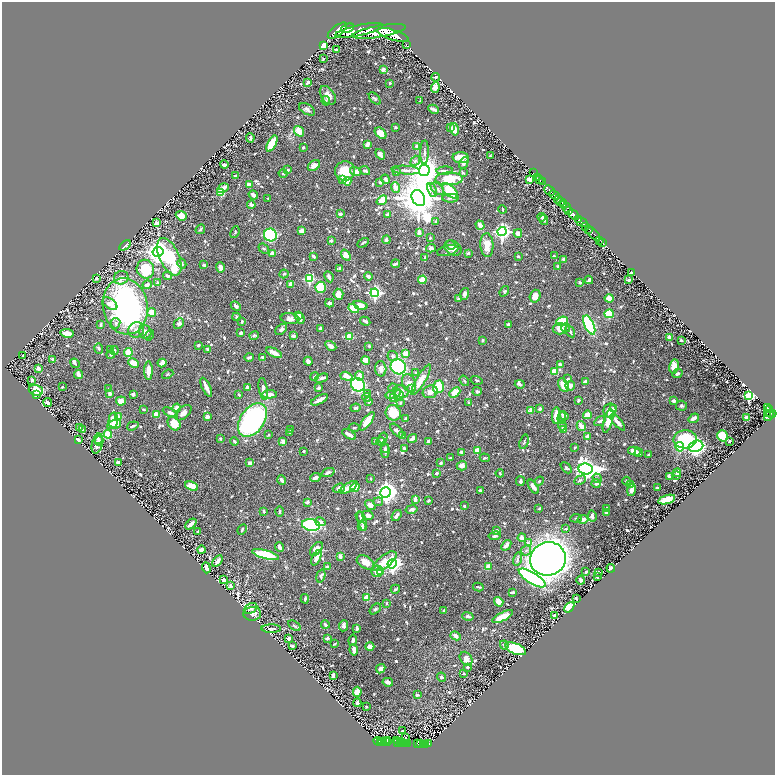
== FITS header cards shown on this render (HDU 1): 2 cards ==
NAXIS1  =                 1546
NAXIS2  =                 1546

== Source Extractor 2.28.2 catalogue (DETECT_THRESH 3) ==
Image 1546 x 1546 px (HDU 1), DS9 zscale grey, zoomed out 1/2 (1 PNG px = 2 x 2 image px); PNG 777 x 777 px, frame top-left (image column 2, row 1546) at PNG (2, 2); each listed source drawn as its Kron ellipse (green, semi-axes under 4 px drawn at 4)
Background 0.6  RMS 0.0093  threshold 0.028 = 3 sigma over >= 5 px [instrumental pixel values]
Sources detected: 1019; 35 cannot appear on this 1/2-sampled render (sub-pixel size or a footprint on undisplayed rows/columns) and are neither listed nor drawn; of the other 984, the 500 brightest by FLUX_AUTO listed and drawn (484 fainter detections omitted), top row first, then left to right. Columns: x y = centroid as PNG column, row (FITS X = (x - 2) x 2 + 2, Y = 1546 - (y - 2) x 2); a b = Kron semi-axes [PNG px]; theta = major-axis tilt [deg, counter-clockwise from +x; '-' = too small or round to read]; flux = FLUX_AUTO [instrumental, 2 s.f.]
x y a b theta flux
348 28 7 4 22 6600
359 30 24 5 12 9000
337 31 11 5 38 1900
379 31 27 6 10 10000
393 35 16 5 -17 6900
406 44 2 1 - 11
324 45 4 4 - 27
336 50 3 2 - 6.7
323 59 3 2 - 2.5
383 69 3 2 - 9.8
436 77 4 3 - 2.6
308 82 3 2 - 6.1
390 83 2 2 - 7.7
435 88 5 4 - 9.9
328 95 10 6 -55 17
375 98 7 4 -47 3.1
326 101 4 3 - 2.5
420 101 4 2 - 2.5
307 109 9 5 -31 6.9
434 109 5 2 - 10
396 127 3 3 - 3.3
450 128 4 3 - 2.7
454 129 6 3 -75 20
299 131 6 4 -54 22
380 133 7 4 -45 24
250 138 5 3 - 5.1
272 144 9 4 64 40
367 144 4 3 - 14
417 146 3 3 - 9
303 147 2 2 - 3.7
424 152 12 4 89 6
380 154 5 3 - 12
490 156 2 2 - 4.9
461 158 8 5 -4 28
415 161 5 4 - 4.1
464 163 6 3 61 7.9
224 165 4 3 - 6.3
314 165 7 4 34 13
288 170 2 2 - 3.4
406 170 14 4 -4 8.3
345 171 10 9 - 51
356 171 6 4 -15 12
365 171 5 3 - 4.8
424 171 6 5 - 3400
445 171 8 3 4 3.7
397 172 2 2 - 6
283 173 4 3 - 3.5
463 173 4 2 - 2.8
533 173 2 1 - 35
235 176 3 2 - 4.3
537 177 2 1 - 9.6
343 179 3 3 - 9.7
385 179 4 3 - 7.7
449 179 14 6 2 62
530 179 3 3 - 29
540 180 2 1 - 53
347 181 4 4 - 19
380 182 3 3 - 3.2
542 182 2 1 - 15
249 185 3 3 - 16
395 187 5 4 - 14
223 188 6 3 30 16
437 189 8 5 -40 6.5
432 190 7 4 -65 5.7
450 191 9 5 -43 82
550 191 6 2 -42 1300
221 193 4 3 - 65
253 195 5 3 - 11
555 195 6 2 -44 1000
268 198 3 2 - 3.1
418 198 8 6 -62 7800
450 198 8 3 0 3.5
382 200 6 4 37 25
558 200 4 2 - 290
561 202 2 1 - 150
563 204 4 2 - 670
251 205 4 3 - 7.5
567 208 4 2 - 470
502 209 4 2 - 3
569 210 4 3 - 620
340 214 3 2 - 4.1
388 214 3 2 - 8.7
574 215 6 2 -42 1900
181 216 6 4 -21 22
542 217 4 4 - 3.2
544 220 5 3 - 4.8
579 220 3 2 - 430
436 222 3 3 - 3.2
581 222 7 2 -31 1200
156 223 3 3 - 11
480 225 4 3 - 17
586 226 2 2 - 220
200 229 5 3 - 3.4
589 229 2 2 - 130
302 231 3 3 - 18
235 232 6 3 68 2.8
419 232 4 3 - 14
502 232 4 4 - 610
518 233 4 4 - 12
593 233 9 2 -43 110
270 235 6 6 - 230
430 238 2 2 - 2.8
331 240 3 3 - 5
386 240 4 3 - 4.8
600 240 2 1 - 7.2
363 243 6 2 31 2.5
603 243 2 1 - 4.4
125 245 6 4 36 3.4
451 245 5 4 - 9.2
487 245 12 6 -87 25
431 248 5 3 - 9.1
453 248 9 7 -32 11
264 249 6 3 -39 3
448 251 11 5 14 8.6
158 252 5 5 - 1900
272 253 4 3 - 10
468 253 3 3 - 5.4
346 255 6 4 -53 16
313 256 4 2 - 6.9
518 256 2 2 - 3
554 256 2 2 - 2.5
169 257 20 9 -65 150
425 258 4 3 - 4.5
564 259 3 3 - 7.6
182 264 5 3 - 4.2
396 264 4 2 - 4.9
204 265 4 3 - 4.6
558 266 3 2 - 2.7
220 267 5 4 - 11
340 268 4 3 - 3.8
145 269 9 8 - 70
631 273 3 3 - 6.6
284 274 4 3 - 2.4
167 276 4 4 - 5.3
329 277 6 3 -65 6.4
368 277 4 3 - 6.7
97 278 3 3 - 6.2
121 278 7 6 - 10
309 279 4 3 - 150
422 280 4 3 - 26
589 280 4 3 - 4.6
629 280 3 2 - 4.8
580 282 3 3 - 3.5
158 283 4 3 - 7.4
291 284 4 3 - 12
147 285 4 3 - 7.7
321 287 5 5 - 110
504 291 6 4 53 3.4
375 293 4 4 - 410
338 294 5 5 - 13
465 294 6 4 72 7.5
535 296 6 5 - 17
609 298 4 3 - 18
459 299 4 3 - 5.6
330 303 4 3 - 5.5
110 304 8 5 -37 11
360 305 7 4 -16 22
125 306 28 22 -79 590
236 306 5 3 - 5.1
354 308 5 3 - 45
152 312 4 4 - 31
609 314 5 4 - 81
299 315 4 4 - 4.6
236 317 4 3 - 2.8
300 318 5 3 - 6.6
290 319 9 5 -7 9.9
365 321 5 2 - 6
562 321 6 4 22 74
242 322 4 2 - 3
116 323 5 4 - 4.7
179 323 5 4 - 6.5
508 324 2 2 - 11
101 325 4 3 - 3.9
589 325 10 4 -65 210
321 328 3 3 - 6.9
566 328 4 4 - 2.9
281 329 7 4 40 5.2
560 329 7 5 -2 17
136 330 8 7 - 9.5
145 332 7 6 - 9.9
570 332 6 3 -56 4.2
67 333 7 3 -8 18
241 333 3 3 - 4.5
149 335 5 4 - 3.6
254 335 5 3 - 3.2
293 336 3 2 - 10
349 337 3 3 - 77
669 337 3 3 - 9.1
482 340 3 2 - 2.6
681 340 2 2 - 5.7
198 345 3 2 - 3.7
331 346 6 3 -32 9.1
369 346 3 3 - 2.4
99 348 5 3 - 2.6
207 349 3 3 - 3.4
111 350 4 3 - 4.3
114 351 4 3 - 3.9
128 352 4 3 - 38
274 353 8 3 -24 16
406 353 3 3 - 28
111 354 4 3 - 4
23 356 3 2 - 3.2
393 356 5 5 - 5.8
249 357 5 2 - 4
263 357 3 2 - 6.2
53 359 4 2 - 5.1
366 360 4 3 - 18
308 361 4 3 - 12
75 363 5 3 - 3.4
134 363 5 3 - 32
162 363 4 3 - 15
560 365 4 3 - 7.5
674 366 7 4 79 20
398 367 8 7 - 170
38 368 3 3 - 7.7
381 369 8 5 -88 9.8
148 371 9 4 89 25
554 371 3 3 - 24
416 373 4 3 - 2.9
79 374 4 3 - 12
168 374 6 4 22 3
677 374 5 3 - 5.2
315 376 4 3 - 4.5
346 376 6 3 -17 19
359 376 5 3 - 18
321 378 7 3 20 5.2
568 379 4 3 - 3
32 380 2 2 - 12
421 380 17 4 60 23
477 380 6 3 -17 2.6
464 381 5 3 - 3
585 381 4 2 - 5.7
409 383 9 6 -66 11
520 384 5 3 - 6.6
358 385 7 6 - 200
563 385 7 5 -61 26
570 386 5 4 - 7.5
62 387 2 2 - 2.4
206 387 10 2 -64 15
248 387 4 3 - 9.6
438 387 6 5 - 54
319 388 3 2 - 5.1
393 388 5 4 - 3
109 389 3 2 - 2.9
263 389 11 3 -81 13
412 389 4 3 - 4
36 390 7 5 -19 33
401 391 8 6 -20 11
477 391 5 3 - 5
430 392 7 6 - 10
110 393 4 2 - 9.8
455 393 6 4 43 27
36 394 3 3 - 10
133 394 4 3 - 4.2
239 394 3 3 - 3.7
269 394 7 4 3 22
368 394 3 3 - 3.9
393 394 8 3 16 19
399 395 5 4 - 4
749 396 4 3 - 190
367 397 4 3 - 3.5
393 398 4 3 - 6.6
319 400 9 3 27 14
121 401 5 4 - 18
578 401 3 2 - 3.2
674 401 3 3 - 6.8
47 402 4 2 - 4.2
369 402 3 3 - 3.1
400 403 3 3 - 3.4
469 403 4 3 - 2.8
681 406 5 5 - 4.3
177 408 4 3 - 16
356 408 5 3 - 3.7
613 408 3 3 - 3.5
767 408 3 2 - 380
143 409 4 2 - 2.7
540 409 4 3 - 6.2
769 410 3 2 - 160
531 411 2 2 - 39
610 411 7 6 - 19
170 413 8 3 -26 8.5
183 413 10 5 42 10
393 413 8 7 - 42
771 413 5 2 - 670
767 414 2 1 - 64
156 415 3 3 - 29
556 415 8 3 87 35
564 415 5 4 - 7.8
587 415 4 3 - 29
769 416 6 3 51 260
118 417 3 3 - 40
207 417 3 3 - 14
562 418 6 4 87 4.7
694 418 5 3 - 16
747 418 3 3 - 16
406 419 3 2 - 2.6
113 420 7 4 89 20
252 420 18 12 54 380
367 421 11 3 54 33
600 421 6 4 33 5
608 421 12 4 75 28
618 422 10 3 -49 17
174 423 7 6 - 33
114 424 7 4 20 36
133 426 6 2 18 3.4
562 426 4 4 - 3.1
581 426 5 3 - 14
79 427 3 2 - 11
354 428 5 3 - 3
291 429 3 3 - 2.9
82 430 4 3 - 3.7
397 430 8 3 -47 5.8
564 430 3 2 - 36
290 433 3 3 - 2.6
108 434 4 3 - 61
349 434 7 3 -30 15
269 435 3 3 - 2.6
402 436 4 3 - 7.3
722 436 6 5 - 91
587 437 4 3 - 12
383 438 5 3 - 3.4
412 438 5 3 - 12
99 439 5 4 - 4
220 439 3 2 - 3.4
685 439 11 9 5 120
78 440 3 3 - 3.1
99 441 4 4 - 3.4
234 441 4 2 - 3.3
376 441 4 3 - 5.7
729 441 2 2 - 2.6
283 442 4 3 - 11
381 442 4 4 - 2.9
429 442 3 3 - 11
524 442 7 3 74 3.1
97 444 10 5 76 9.4
696 446 7 5 20 590
575 447 3 3 - 2.6
680 447 5 4 - 47
385 448 4 3 - 3.1
404 448 4 2 - 2.7
477 450 3 2 - 36
303 451 2 2 - 3
385 451 7 4 88 5.7
634 451 6 4 -13 21
461 452 3 2 - 3.5
639 453 4 3 - 3.7
649 455 4 2 - 2.6
450 458 3 2 - 3.2
485 458 5 3 - 2.6
118 462 3 2 - 7.3
250 463 3 3 - 11
440 463 3 3 - 4.2
462 466 5 4 - 11
566 468 6 4 -46 3
586 469 7 5 -9 1500
328 472 7 3 22 6.2
436 473 2 2 - 5.8
500 473 4 2 - 2.6
677 473 4 3 - 4.7
677 475 4 4 - 4.1
669 477 4 2 - 8.6
315 478 5 3 - 5.5
371 478 3 2 - 2.7
597 478 5 3 - 2.8
282 480 4 2 - 8.7
580 480 6 3 27 4.9
520 481 5 2 - 7.8
539 481 5 3 - 2.5
627 481 4 3 - 3.9
596 483 5 4 - 4.8
630 485 3 2 - 5.8
192 486 7 4 -23 32
349 487 10 3 30 21
533 487 8 3 -58 8.4
339 488 6 3 18 11
355 488 5 4 - 47
657 488 3 2 - 4.6
480 490 3 2 - 3.5
631 490 6 3 76 9.2
386 492 5 5 - 1200
415 499 4 3 - 6.5
667 499 9 4 16 45
429 501 3 3 - 3.4
307 502 3 2 - 5.7
378 502 5 3 - 2.7
370 505 6 4 -38 11
464 506 3 2 - 2.9
539 508 3 2 - 2.5
607 508 3 2 - 3.1
412 509 6 4 12 7.2
264 511 3 2 - 3.3
280 511 5 3 - 3.5
606 512 3 3 - 5.5
368 515 6 4 -13 9
396 515 6 2 53 8.3
360 516 5 4 - 3.4
592 516 6 4 -84 7.5
576 518 6 3 8 2.5
583 519 5 4 - 15
362 521 10 4 -73 8.1
320 522 5 4 - 6.5
191 524 6 3 43 11
311 525 9 5 -9 280
362 527 4 3 - 6.5
242 529 5 2 - 4.9
565 529 4 3 - 2.6
497 530 3 3 - 5.5
197 532 2 2 - 2.6
495 536 6 3 9 4.9
522 538 4 3 - 10
528 543 4 3 - 4.9
506 545 6 3 51 9.2
280 547 5 3 - 8.7
316 549 8 5 51 17
201 550 4 3 - 17
526 550 5 5 - 5.5
265 554 14 4 -15 88
340 556 3 2 - 13
316 558 8 4 66 13
517 559 7 4 76 5.2
548 559 18 16 20 2200
217 561 6 3 54 11
385 561 14 6 38 36
365 562 9 6 -32 19
392 564 4 4 - 700
327 567 4 3 - 4.5
488 567 4 3 - 18
206 568 5 3 - 14
611 568 4 3 - 4.8
377 571 6 5 - 23
381 571 4 3 - 5.3
586 572 2 2 - 2.5
599 572 3 2 - 7
321 576 7 4 73 5.9
597 576 3 2 - 7.5
532 578 15 5 -31 280
224 580 3 3 - 5
581 580 4 3 - 4.3
230 585 2 2 - 15
478 587 5 2 - 2.6
395 589 5 2 - 4.4
512 592 4 2 - 6.4
367 598 3 3 - 61
576 598 3 2 - 2.8
305 599 4 2 - 4.1
499 602 5 4 - 14
387 603 3 3 - 2.6
569 607 6 4 48 90
251 608 7 5 27 6.1
375 609 6 4 39 3.4
444 610 3 2 - 4.1
252 614 9 7 3 10
554 615 3 2 - 5.7
468 616 6 3 -14 7.2
503 617 11 4 28 50
325 625 4 3 - 3.2
294 626 7 4 -33 3.5
344 626 5 3 - 8.5
357 628 3 2 - 6.4
271 629 9 3 -1 4.3
456 636 5 4 - 7.9
288 638 3 2 - 14
327 638 2 2 - 18
353 640 5 3 - 6.1
335 644 3 2 - 2.9
504 645 4 4 - 3.4
292 646 3 2 - 4.7
370 647 5 3 - 17
516 649 11 5 -22 130
354 650 5 3 - 14
466 659 7 5 -53 18
467 667 2 2 - 3.8
381 669 5 3 - 10
464 674 3 2 - 2.9
333 676 3 2 - 8
441 677 5 4 - 3
388 682 5 3 - 6.7
357 692 5 4 - 22
417 695 3 3 - 3.7
357 703 4 2 - 7.4
366 707 2 2 - 2.8
402 731 3 2 - 2.7
405 738 2 2 - 2.6
388 740 2 1 - 18
378 741 4 2 - 100
380 741 2 1 - 68
396 741 2 2 - 21
382 742 2 2 - 110
385 742 2 2 - 81
388 742 3 2 - 59
398 743 2 2 - 48
401 743 3 2 - 65
403 743 3 2 - 110
405 743 2 2 - 64
408 743 3 2 - 84
418 744 4 2 - 100
421 744 3 2 - 96
423 744 2 2 - 93
426 744 2 2 - 100
428 744 3 3 - 110
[484 fainter detections neither listed nor drawn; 35 sub-pixel or undisplayed-footprint detections neither listed nor drawn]